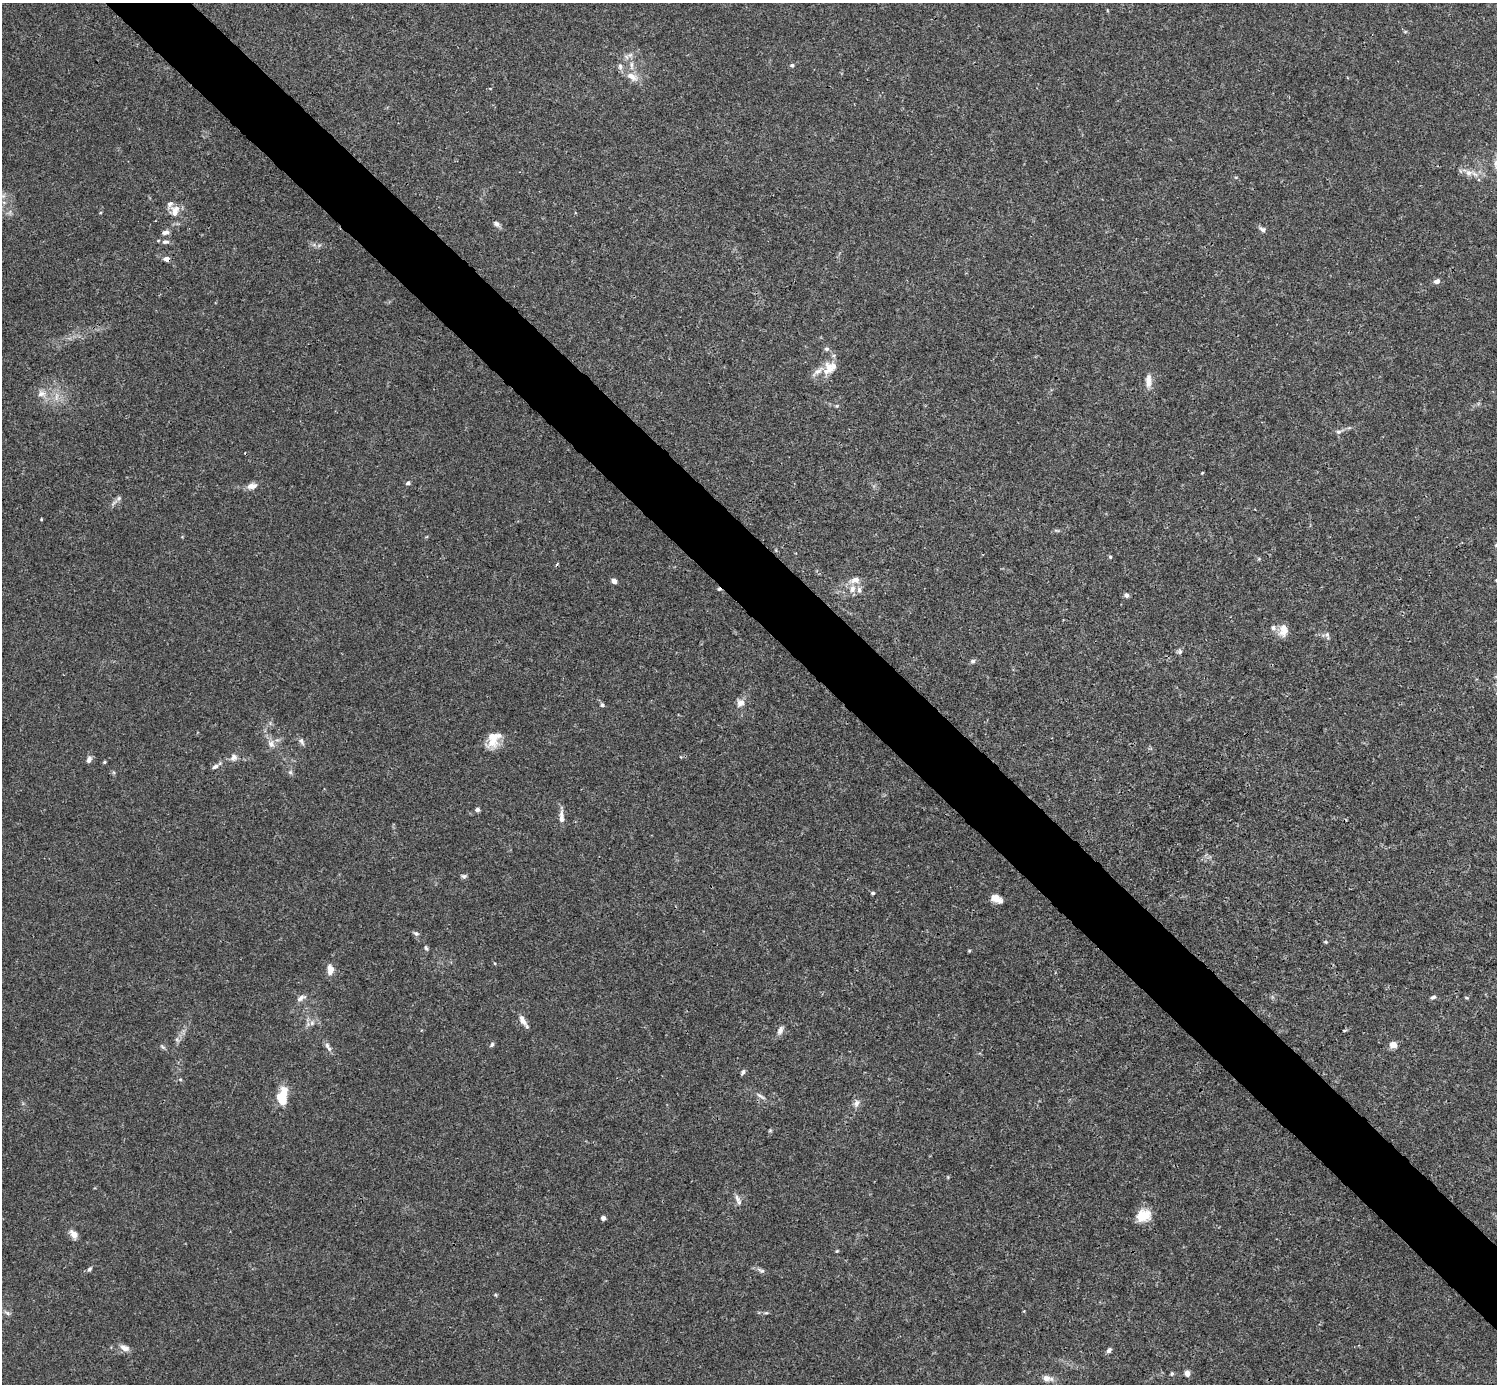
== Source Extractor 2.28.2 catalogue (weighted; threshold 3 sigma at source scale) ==
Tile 6 of 4 x 4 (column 2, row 2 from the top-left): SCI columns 1496-2990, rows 2921-4302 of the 5983 x 5982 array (HDU 1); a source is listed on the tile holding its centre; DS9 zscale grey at full resolution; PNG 1499 x 1386 px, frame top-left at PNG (2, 3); no overlay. Shown black and unused: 5% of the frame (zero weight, under 3 of 4 exposures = <1% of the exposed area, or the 3 px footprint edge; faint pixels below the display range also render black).
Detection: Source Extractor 2.28.2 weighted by HDU 2 'WHT'; one run over the whole footprint, this tile lists its part. Background 0.0163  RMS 0.0022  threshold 0.00973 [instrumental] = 3 sigma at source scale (4.5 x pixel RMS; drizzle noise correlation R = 1.50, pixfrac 1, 0.05/0.05 arcsec/px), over >= 5 px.
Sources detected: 100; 1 too faint to see at this stretch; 1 inside a brighter object's white glare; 2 cosmic-ray / hot-pixel residue — not listed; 8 inside a brighter listed object's ellipse — not listed separately; the other 88 listed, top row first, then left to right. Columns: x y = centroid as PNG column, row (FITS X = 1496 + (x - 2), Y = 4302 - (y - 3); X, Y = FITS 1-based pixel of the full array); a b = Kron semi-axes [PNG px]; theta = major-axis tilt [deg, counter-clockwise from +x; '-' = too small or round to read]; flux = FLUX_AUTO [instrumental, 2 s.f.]
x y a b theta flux
1405 32 6 4 0 0.25
627 57 7 4 -71 0.53
631 65 15 4 -90 1.2
792 65 5 4 - 0.39
632 77 18 9 -30 2.4
490 88 4 3 - 0.13
1469 173 9 8 - 1.3
1236 177 5 3 - 0.2
2 196 10 6 -23 1
175 212 15 11 -59 2.2
496 224 9 6 -43 0.73
1262 229 10 6 -28 0.69
165 232 9 6 14 0.89
165 242 10 6 2 0.74
167 259 7 5 -11 1.2
1437 281 8 6 20 0.89
827 349 6 6 - 0.53
829 368 21 14 72 3.4
1148 381 19 8 88 1.8
41 394 10 7 1 1.3
56 397 11 5 89 1
837 406 6 4 -44 0.28
1338 432 7 5 0 0.52
1202 473 3 3 - 0.18
408 483 6 4 19 0.47
252 486 13 7 13 1.4
119 498 8 7 - 0.65
41 519 4 3 - 0.18
1057 530 6 4 -2 0.32
1110 557 4 4 - 0.3
855 580 16 8 18 1.8
614 581 5 5 - 1.1
859 590 10 6 90 0.87
1126 595 6 5 - 0.67
1283 630 16 11 86 2.3
1327 635 10 5 -72 0.53
1180 651 7 5 -90 0.51
973 661 7 5 15 0.49
740 703 10 9 - 1.5
602 705 6 5 - 0.37
493 739 21 14 61 4.1
301 741 11 6 -59 0.77
271 744 11 9 -75 1.4
234 757 11 8 67 1.1
89 759 8 6 73 0.87
104 762 4 4 - 0.24
215 766 9 6 33 0.75
290 772 6 5 - 0.43
477 810 4 4 - 0.81
561 819 18 7 87 1.4
464 876 8 5 0 0.5
872 893 5 4 - 0.34
995 897 12 9 -18 1.6
416 933 8 6 -18 0.54
1325 942 5 4 - 0.27
426 948 7 4 -73 0.38
969 951 5 4 - 0.21
330 970 11 7 89 1.9
1433 997 7 5 15 0.47
301 998 13 7 29 0.97
1467 998 6 4 -7 0.25
522 1020 16 7 -57 1.4
312 1023 8 6 88 0.83
780 1030 13 7 68 0.98
177 1039 6 5 - 0.51
1393 1044 7 6 - 1.9
492 1045 7 5 52 0.42
163 1047 9 4 -44 0.4
328 1047 14 5 -60 0.87
743 1072 7 4 56 0.5
180 1079 5 3 - 0.24
761 1096 15 5 -34 0.85
281 1098 16 11 -60 3.7
856 1103 10 7 59 1
770 1130 5 4 - 0.25
737 1198 14 6 -60 0.93
1143 1216 17 14 21 3.9
603 1218 4 4 - 0.64
74 1234 11 7 -61 1.5
837 1251 4 3 - 0.22
89 1269 8 4 52 0.46
761 1270 12 6 -24 0.69
766 1313 6 4 -1 0.3
124 1348 13 7 -23 1.4
1109 1350 7 5 44 0.61
1187 1373 6 6 - 1.1
1172 1374 6 5 - 0.32
1047 1378 12 7 -5 1.6
Overlapping masked pixels (flux is a lower limit): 1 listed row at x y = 167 259
Isophote crosses this tile's border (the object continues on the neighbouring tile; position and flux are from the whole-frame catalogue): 1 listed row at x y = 2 196